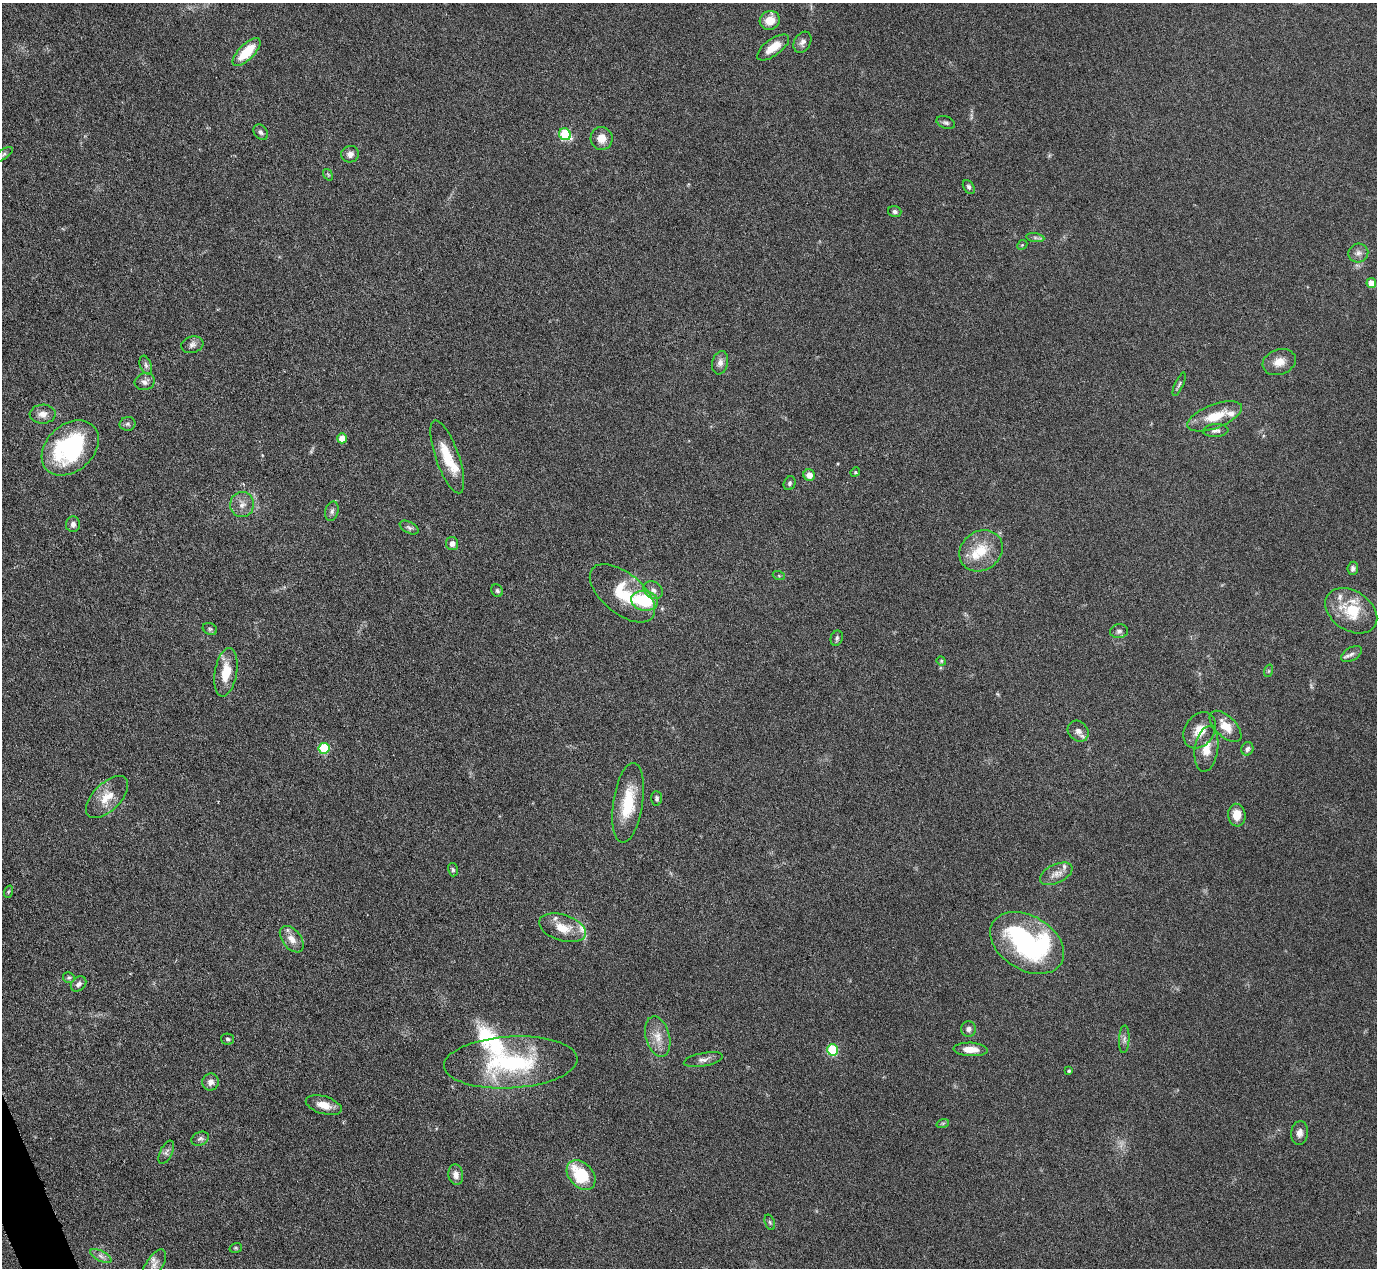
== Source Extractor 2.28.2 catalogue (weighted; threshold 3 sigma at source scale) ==
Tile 7 of 4 x 4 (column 3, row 2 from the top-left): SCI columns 2753-4127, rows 2679-3944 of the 5503 x 5489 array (HDU 1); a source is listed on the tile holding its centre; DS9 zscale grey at full resolution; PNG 1379 x 1270 px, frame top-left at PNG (2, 3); each listed source drawn as its Kron ellipse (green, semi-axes under 4 px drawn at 4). Shown black and unused: <1% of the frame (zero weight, under 3 of 6 exposures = <1% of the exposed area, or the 3 px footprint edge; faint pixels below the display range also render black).
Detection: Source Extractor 2.28.2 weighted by HDU 2 'WHT'; one run over the whole footprint, this tile lists its part. Background 0.0746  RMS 0.0042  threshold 0.0172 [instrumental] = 3 sigma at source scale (4.09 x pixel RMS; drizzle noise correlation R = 1.36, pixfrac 0.8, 0.05/0.05 arcsec/px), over >= 5 px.
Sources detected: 104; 2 too faint to see at this stretch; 1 inside a brighter object's white glare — neither listed nor drawn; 9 inside a brighter listed object's ellipse — not listed separately; the other 92 listed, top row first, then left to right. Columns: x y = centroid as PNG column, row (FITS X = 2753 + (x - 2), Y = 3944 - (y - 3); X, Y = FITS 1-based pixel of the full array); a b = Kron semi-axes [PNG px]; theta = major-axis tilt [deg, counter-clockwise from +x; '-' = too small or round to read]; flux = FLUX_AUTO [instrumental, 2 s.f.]
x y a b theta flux
770 20 10 9 - 5.5
802 42 11 8 60 1.8
773 47 19 8 36 5.4
247 52 18 7 45 12
946 123 10 6 -20 0.99
261 132 8 6 -49 1
565 134 6 5 - 26
602 138 11 11 - 3.9
3 154 11 4 35 1
350 154 9 8 - 2.1
328 175 6 4 -55 0.54
969 187 7 5 -57 0.95
895 212 7 5 -17 1
1035 238 9 4 -9 0.95
1022 245 5 4 - 0.46
1358 253 10 9 - 2
1371 283 5 4 - 6
192 345 11 8 16 1.6
1279 362 17 12 19 4.5
720 363 12 7 76 2.3
146 365 10 5 -69 1.2
145 382 10 8 16 1.8
1179 384 13 3 66 0.88
43 414 13 9 3 3
1215 416 29 11 21 9.4
128 424 8 7 - 1
1216 431 13 6 3 1.5
342 438 5 5 - 5.5
70 448 32 23 42 50
447 457 38 11 -70 11
855 472 5 4 - 0.47
809 475 6 5 - 3.1
790 483 7 5 66 0.85
242 504 12 12 - 3.3
332 511 10 6 75 1.3
73 524 8 7 - 1.6
409 527 10 5 -28 1.1
452 543 6 6 - 1.9
981 551 23 19 37 11
1353 568 6 5 - 1.2
779 576 6 4 -19 0.48
653 590 10 8 -34 1.9
497 591 6 5 - 0.73
622 593 39 20 -39 17
645 601 13 10 -10 24
1351 611 28 20 -33 15
210 629 7 5 -27 0.8
1119 631 9 7 7 1.2
837 638 8 6 69 0.91
1351 654 11 6 30 1.6
941 661 5 4 - 0.43
1268 671 6 4 71 0.55
226 672 24 11 80 8.6
1226 726 20 10 -44 5.9
1200 730 19 14 57 5.8
1078 731 11 9 -45 2.2
324 748 5 5 - 23
1206 749 23 11 81 5.9
1247 749 7 6 - 1.2
107 797 26 13 45 7.5
657 798 7 5 -86 0.96
628 803 40 15 81 16
1237 815 11 8 -85 5.5
453 870 7 5 -75 0.67
1056 874 17 9 26 3.4
8 892 6 4 71 0.54
563 928 24 13 -18 7.7
292 939 15 9 -51 3.6
1027 943 40 27 -31 70
69 977 6 5 - 0.7
78 984 9 6 43 1.5
969 1029 8 7 - 1.5
658 1037 20 12 -75 5.5
228 1039 6 5 - 0.74
1124 1039 14 5 87 1.4
971 1049 17 6 -2 4.7
832 1050 5 5 - 26
703 1060 20 6 11 2.1
511 1062 67 26 3 47
1069 1071 3 3 - 0.58
211 1082 8 8 - 2.2
324 1105 18 9 -17 4.6
943 1123 6 4 18 0.55
1300 1133 12 8 84 2.1
200 1139 9 6 27 1.2
166 1152 12 6 63 1.4
456 1175 10 7 -80 2.3
581 1175 17 12 -47 20
770 1222 8 5 -70 0.8
236 1248 6 5 - 0.57
101 1256 11 5 -26 1.6
154 1265 17 8 57 3
Isophote crosses this tile's border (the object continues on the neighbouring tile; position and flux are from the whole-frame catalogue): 1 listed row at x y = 3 154